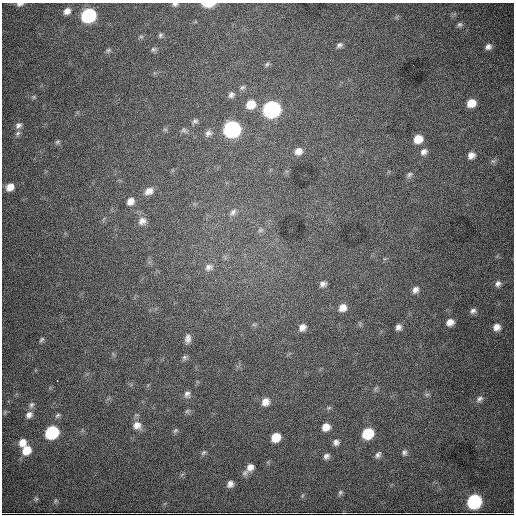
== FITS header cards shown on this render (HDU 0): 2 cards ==
NAXIS1  =                  512
NAXIS2  =                  512

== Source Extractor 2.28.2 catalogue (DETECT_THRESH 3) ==
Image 512 x 512 px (HDU 0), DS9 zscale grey, 1 PNG px = 1 image px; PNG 516 x 516 px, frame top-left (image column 1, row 512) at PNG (2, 3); no overlay
Background 4770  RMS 69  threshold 206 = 3 sigma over >= 5 px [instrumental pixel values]
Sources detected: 82; all 82 listed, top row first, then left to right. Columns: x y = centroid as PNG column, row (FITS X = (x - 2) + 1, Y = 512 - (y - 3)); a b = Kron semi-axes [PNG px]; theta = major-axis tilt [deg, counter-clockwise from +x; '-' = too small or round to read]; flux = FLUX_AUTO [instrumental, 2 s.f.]
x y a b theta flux
20 4 9 5 8 1.4e+04
175 4 7 5 0 1.1e+04
208 4 11 4 0 8.8e+04
67 11 7 6 - 2.8e+04
88 16 9 8 - 7.8e+05
460 25 7 6 - 1.1e+04
160 35 7 6 - 9.7e+03
141 37 6 4 0 7.1e+03
339 45 9 6 33 1.3e+04
488 47 7 6 - 2.0e+04
153 49 8 6 2 1.0e+04
108 50 7 5 21 7.9e+03
267 64 7 5 53 8.8e+03
242 87 8 6 37 1.0e+04
231 95 8 7 - 1.7e+04
34 97 6 5 - 6.4e+03
471 103 8 7 - 7.2e+04
251 104 10 9 - 7.5e+04
272 109 9 8 - 1.5e+06
195 121 8 6 29 1.1e+04
18 125 8 7 - 1.7e+04
165 129 7 4 -19 6.3e+03
232 129 9 8 - 1.5e+06
183 130 8 6 -1 1.1e+04
17 133 9 6 42 1.2e+04
208 133 10 7 48 1.9e+04
418 139 8 7 - 7.1e+04
57 142 7 5 49 7.9e+03
298 151 9 8 - 3.2e+04
424 152 9 7 43 2.2e+04
471 155 9 8 - 2.9e+04
493 161 7 6 - 1.1e+04
409 175 9 6 49 1.3e+04
10 187 8 7 - 4.1e+04
149 191 10 8 34 3.1e+04
130 201 8 7 - 3.0e+04
233 212 12 8 48 2.4e+04
142 221 10 9 - 2.8e+04
260 230 8 6 16 1.3e+04
209 267 12 9 17 2.6e+04
498 283 8 7 - 1.8e+04
323 284 7 5 6 1.8e+04
415 290 9 7 55 2.2e+04
342 307 9 8 - 3.7e+04
473 311 8 6 28 1.6e+04
450 322 8 7 - 3.2e+04
254 325 7 4 -19 7.0e+03
302 327 9 8 - 2.7e+04
398 327 7 6 - 1.9e+04
497 327 9 9 - 3.2e+04
188 339 10 7 80 2.2e+04
42 340 8 5 50 8.8e+03
185 357 7 6 - 1.1e+04
57 381 2 2 - 4.1e+03
376 388 9 4 55 8.9e+03
187 394 9 8 - 1.9e+04
427 394 7 4 0 8.2e+03
479 399 11 7 36 1.9e+04
265 402 9 8 - 3.9e+04
31 405 9 6 64 1.4e+04
329 408 7 5 29 8.1e+03
29 415 10 8 47 2.3e+04
57 415 8 5 40 1.0e+04
137 425 11 10 - 3.7e+04
326 427 8 7 - 4.6e+04
175 430 7 5 48 7.6e+03
52 433 9 8 - 4.9e+05
368 433 8 8 - 2.1e+05
276 437 8 7 - 8.8e+04
22 442 9 8 - 4.1e+04
336 442 8 7 - 1.9e+04
26 450 10 8 59 7.5e+04
203 452 9 5 41 8.9e+03
404 452 8 7 - 1.4e+04
379 453 9 4 54 2.3e+04
326 456 7 6 - 1.6e+04
250 467 11 9 61 3.6e+04
230 484 7 6 - 2.2e+04
340 492 7 5 50 9.1e+03
36 499 6 5 - 7.9e+03
55 501 6 4 71 7.2e+03
474 501 9 8 - 7.9e+05
At the frame edge (FLAGS 8, measured only in part): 3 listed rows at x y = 20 4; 175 4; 208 4